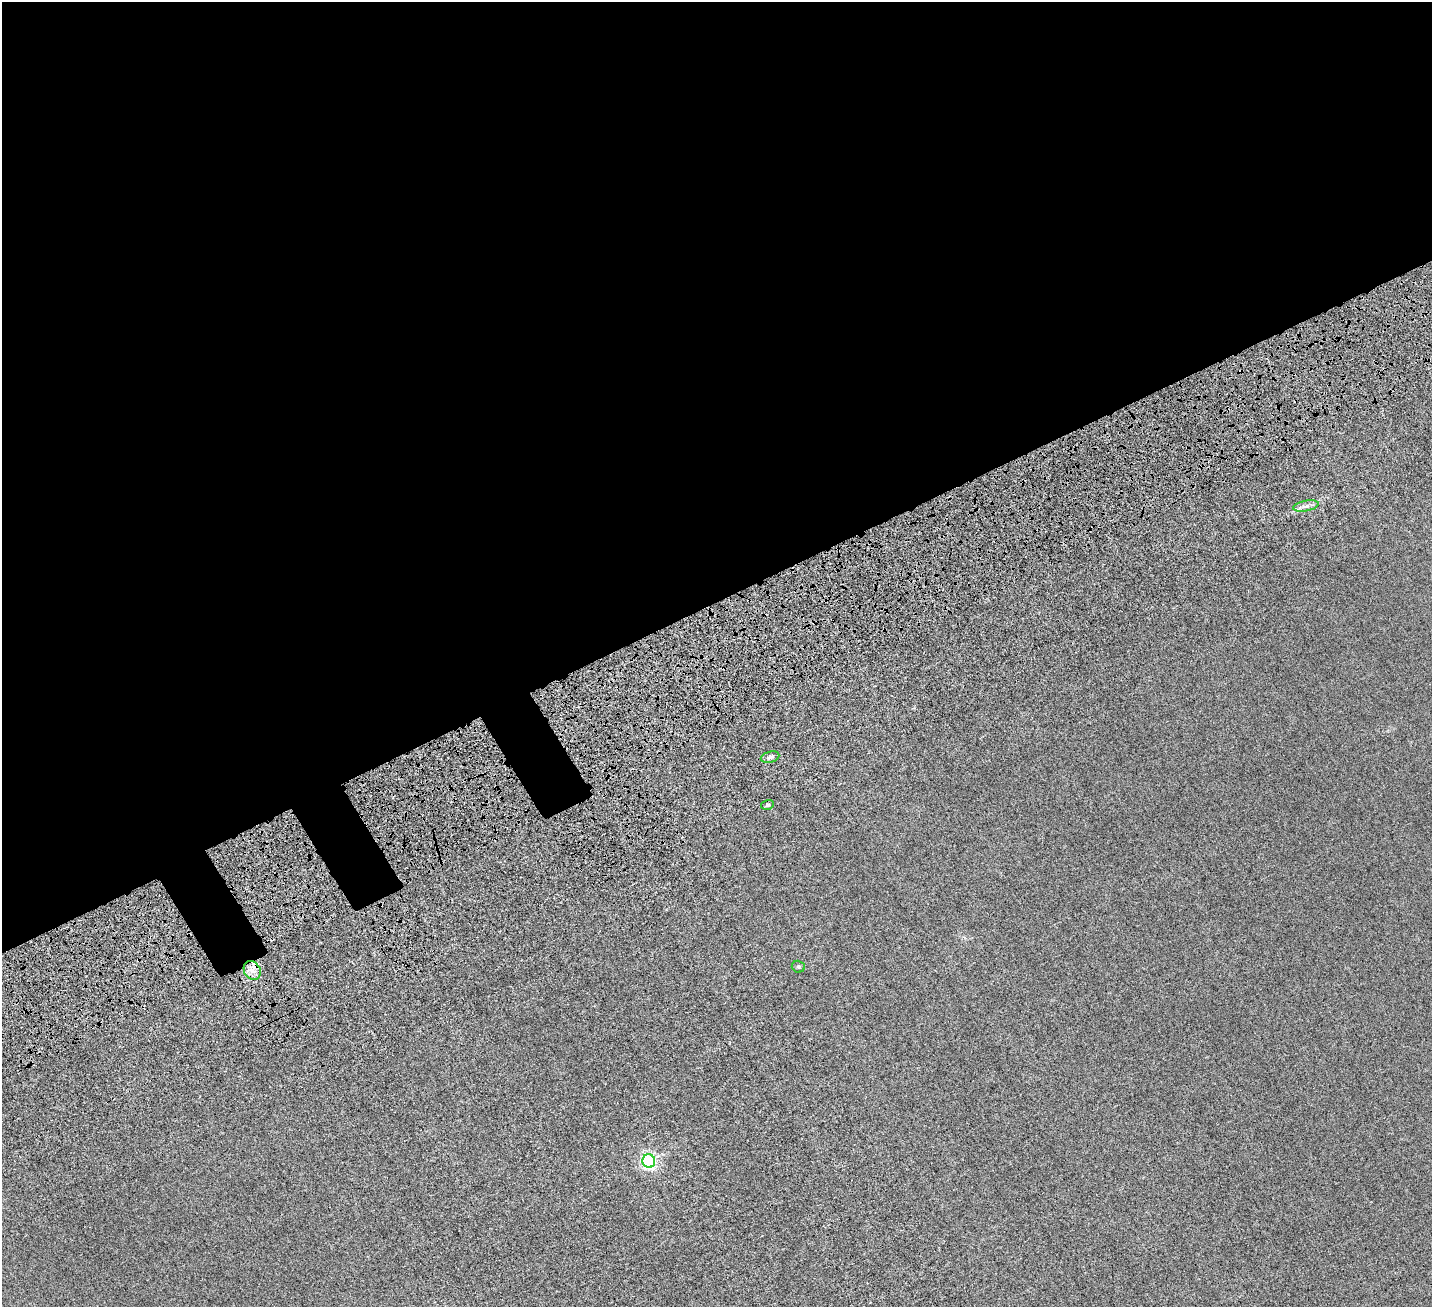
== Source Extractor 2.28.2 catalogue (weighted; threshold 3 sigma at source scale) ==
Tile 2 of 4 x 4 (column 2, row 1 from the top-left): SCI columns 1735-3164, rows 4395-5699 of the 6329 x 6320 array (HDU 1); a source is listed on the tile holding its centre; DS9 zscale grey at full resolution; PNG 1434 x 1309 px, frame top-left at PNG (2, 2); each listed source drawn as its Kron ellipse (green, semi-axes under 4 px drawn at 4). Shown black and unused: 48% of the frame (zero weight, under 6 of 12 exposures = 14% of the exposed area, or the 3 px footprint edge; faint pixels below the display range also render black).
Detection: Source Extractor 2.28.2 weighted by HDU 2 'WHT'; one run over the whole footprint, this tile lists its part. Background 0.00232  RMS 0.002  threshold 0.00827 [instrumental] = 3 sigma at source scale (4.09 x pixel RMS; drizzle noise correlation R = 1.36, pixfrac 0.8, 0.05/0.05 arcsec/px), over >= 5 px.
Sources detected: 6; all 6 listed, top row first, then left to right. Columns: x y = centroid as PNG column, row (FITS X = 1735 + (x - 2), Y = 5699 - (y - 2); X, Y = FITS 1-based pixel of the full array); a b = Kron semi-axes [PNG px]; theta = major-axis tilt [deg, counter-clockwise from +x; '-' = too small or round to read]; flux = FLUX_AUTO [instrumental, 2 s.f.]
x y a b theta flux
1306 506 13 5 11 0.79
770 757 9 5 15 0.5
767 805 6 5 - 0.27
798 967 7 6 - 0.32
252 970 10 8 -58 1.4
649 1161 6 6 - 45
Overlapping masked pixels (flux is a lower limit): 1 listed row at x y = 252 970